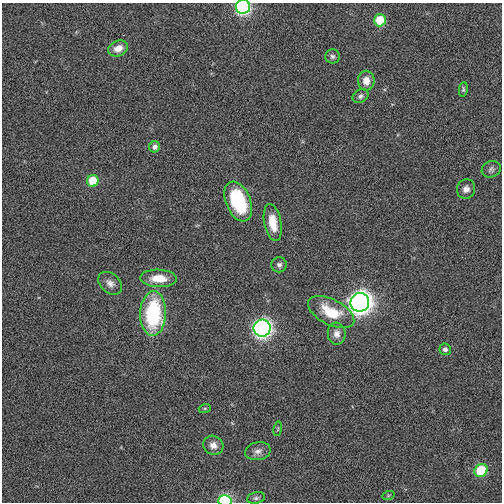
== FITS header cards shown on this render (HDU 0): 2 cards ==
NAXIS1  =                  500
NAXIS2  =                  500

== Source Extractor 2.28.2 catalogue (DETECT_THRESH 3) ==
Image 500 x 500 px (HDU 0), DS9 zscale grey, 1 PNG px = 1 image px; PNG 504 x 504 px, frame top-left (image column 1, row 500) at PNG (2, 3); each listed source drawn as its Kron ellipse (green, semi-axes under 4 px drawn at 4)
Background 4.52e-04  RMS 0.009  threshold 0.0269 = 3 sigma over >= 5 px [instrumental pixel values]
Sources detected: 30; all 30 listed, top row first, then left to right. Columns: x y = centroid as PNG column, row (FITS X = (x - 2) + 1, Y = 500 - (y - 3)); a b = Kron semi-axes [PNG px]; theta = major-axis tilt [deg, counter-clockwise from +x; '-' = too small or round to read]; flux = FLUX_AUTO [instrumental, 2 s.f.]
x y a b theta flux
243 7 7 7 - 110
380 20 6 6 - 20
118 48 10 7 23 6.7
332 56 7 7 - 1.8
366 81 10 8 -89 5.9
463 89 7 4 83 1
360 96 8 6 33 1.8
154 147 6 5 - 2.6
491 169 10 8 21 1.9
93 181 6 6 - 18
466 189 10 9 - 3.2
238 201 21 12 -68 46
273 223 19 8 -79 11
279 265 7 7 - 2.1
158 278 18 8 -2 11
110 283 13 9 -40 3.9
360 302 9 9 - 430
331 312 25 12 -27 21
153 313 22 13 88 61
262 328 8 8 - 220
337 334 11 9 -82 3.8
445 349 6 6 - 2.5
205 408 6 4 18 0.85
278 429 7 3 81 0.69
213 445 10 9 - 4.5
258 451 13 9 12 3.5
481 471 7 6 - 24
388 496 6 4 19 0.69
256 498 9 5 12 1.6
225 500 6 5 - 61
At the frame edge (FLAGS 8, measured only in part): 2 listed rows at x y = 243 7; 225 500